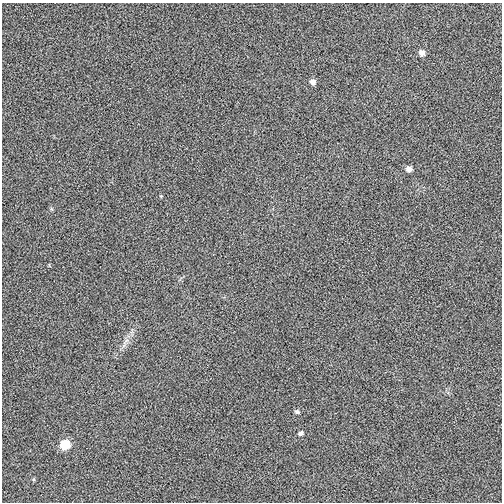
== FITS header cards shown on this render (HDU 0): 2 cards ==
NAXIS1  =                  500
NAXIS2  =                  500

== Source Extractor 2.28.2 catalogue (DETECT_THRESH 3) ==
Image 500 x 500 px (HDU 0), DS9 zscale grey, 1 PNG px = 1 image px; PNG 504 x 504 px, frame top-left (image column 1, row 500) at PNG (2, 3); no overlay
Background 0.0045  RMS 0.071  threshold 0.212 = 3 sigma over >= 5 px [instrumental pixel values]
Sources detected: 7; all 7 listed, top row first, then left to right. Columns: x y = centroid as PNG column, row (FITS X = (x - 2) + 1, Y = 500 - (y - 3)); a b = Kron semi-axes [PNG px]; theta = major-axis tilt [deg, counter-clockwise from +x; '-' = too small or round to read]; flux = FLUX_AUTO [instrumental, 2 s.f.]
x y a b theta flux
422 53 7 6 - 22
312 82 6 6 - 22
409 169 7 6 - 22
126 341 7 4 20 11
297 412 7 5 7 8.5
301 433 7 5 40 10
65 444 8 7 - 120